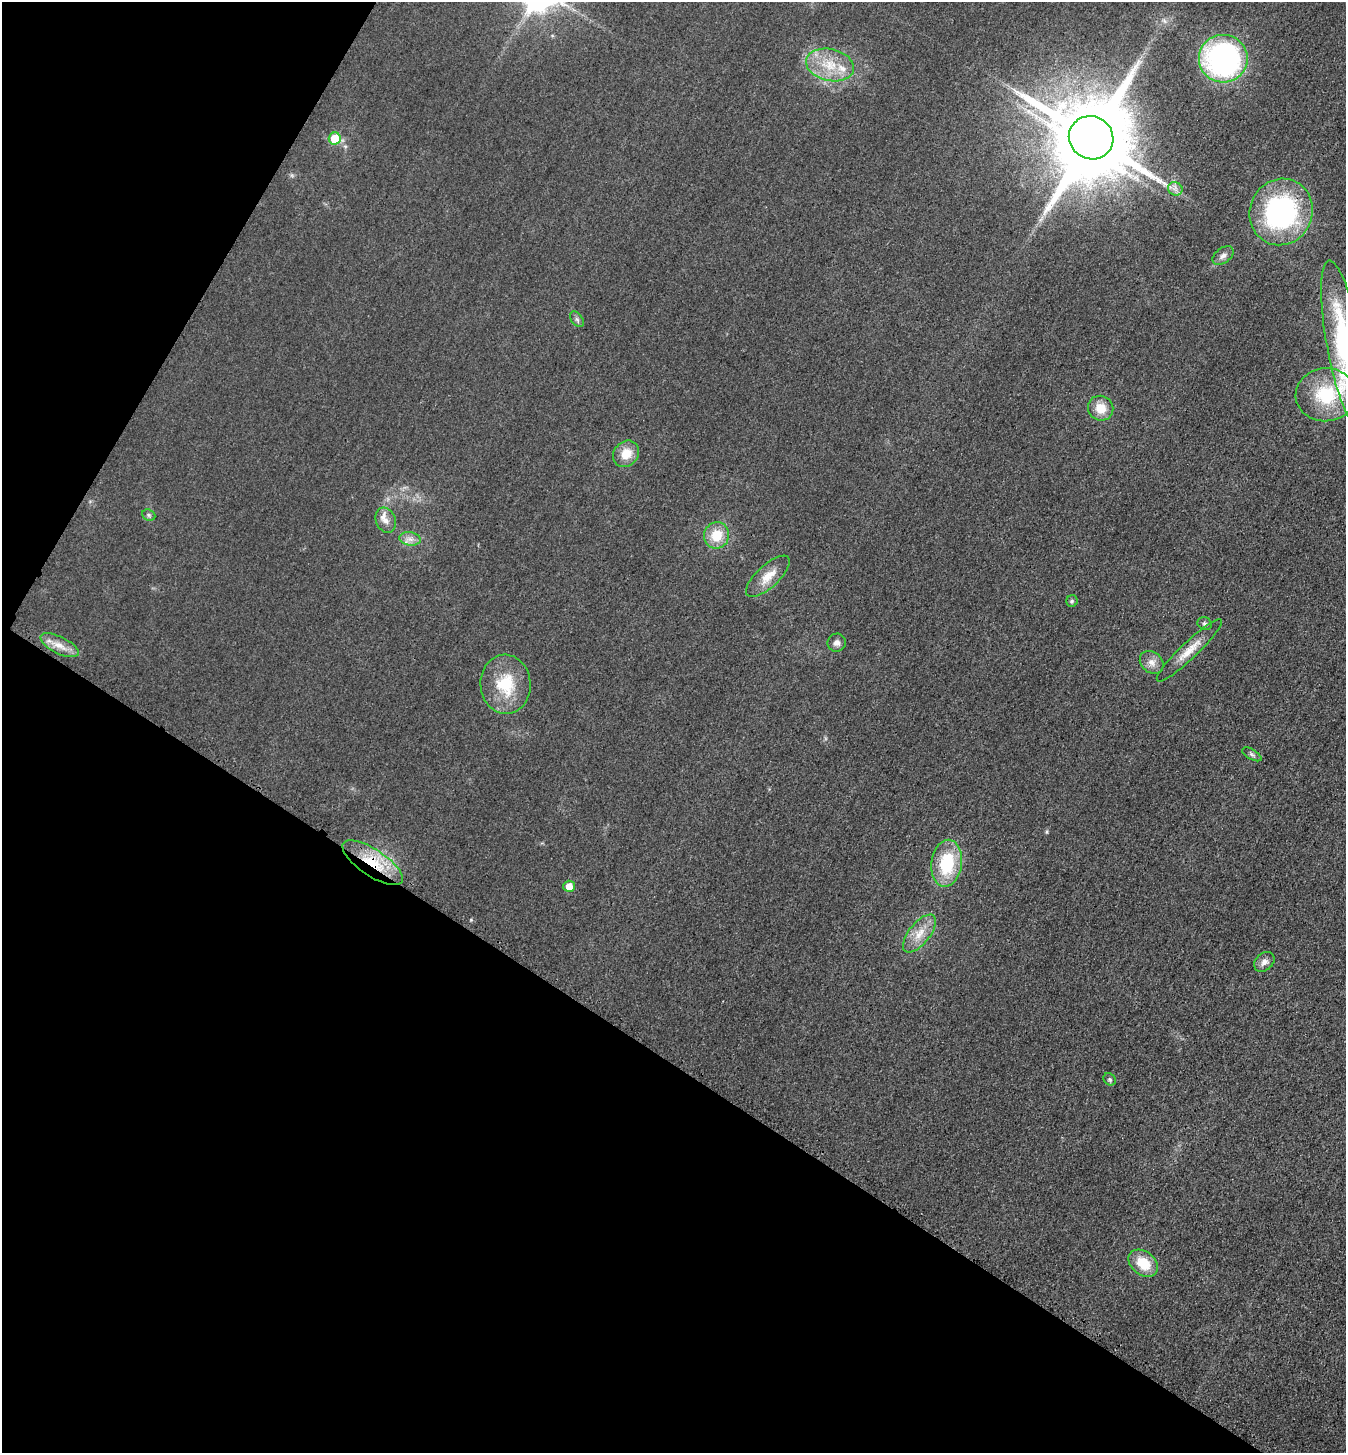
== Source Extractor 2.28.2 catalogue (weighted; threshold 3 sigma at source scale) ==
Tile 9 of 4 x 4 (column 1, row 3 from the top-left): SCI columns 168-1511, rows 1471-2921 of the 5850 x 5845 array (HDU 1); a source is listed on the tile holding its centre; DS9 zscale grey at full resolution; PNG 1348 x 1455 px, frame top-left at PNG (2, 2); each listed source drawn as its Kron ellipse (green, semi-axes under 4 px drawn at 4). Shown black and unused: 33% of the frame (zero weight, under 3 of 4 exposures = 2% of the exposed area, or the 3 px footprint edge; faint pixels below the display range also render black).
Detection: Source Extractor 2.28.2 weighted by HDU 2 'WHT'; one run over the whole footprint, this tile lists its part. Background 0.0192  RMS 0.0054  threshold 0.0243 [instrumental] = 3 sigma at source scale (4.5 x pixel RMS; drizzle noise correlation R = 1.50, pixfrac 1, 0.05/0.05 arcsec/px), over >= 5 px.
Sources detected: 35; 1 inside a brighter object's white glare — neither listed nor drawn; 2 inside a brighter listed object's ellipse — not listed separately; the other 32 listed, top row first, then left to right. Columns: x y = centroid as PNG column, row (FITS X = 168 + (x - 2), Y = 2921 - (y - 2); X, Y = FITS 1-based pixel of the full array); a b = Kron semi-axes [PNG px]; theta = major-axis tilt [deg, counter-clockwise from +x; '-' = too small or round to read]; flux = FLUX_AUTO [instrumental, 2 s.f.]
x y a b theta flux
1223 59 24 24 - 150
830 65 24 16 -12 16
1091 138 22 21 - 7100
335 139 6 6 - 17
1175 189 7 6 - 2.2
1281 212 33 31 68 94
1223 255 12 7 37 2.6
577 319 9 5 -54 1.3
1344 343 84 17 -80 71
1326 395 30 26 5 31
1101 408 13 12 - 8.6
626 454 14 12 49 9
149 515 7 5 -23 1.1
386 520 13 10 -70 4.4
716 535 13 12 - 12
410 539 11 6 -8 2.9
768 576 28 11 43 8.6
1072 601 6 5 - 0.94
1205 624 7 6 - 1.4
837 643 9 9 - 2.3
59 645 21 8 -26 6.2
1189 650 44 8 44 9.4
1152 662 13 10 -41 4.2
506 684 29 25 -87 24
1252 754 11 5 -30 1.3
373 863 35 13 -34 23
947 863 23 15 82 29
569 886 5 5 - 5.5
919 933 23 10 51 8.6
1264 962 11 8 42 2.9
1110 1079 7 5 -47 1.1
1143 1263 16 11 -39 13
Overlapping masked pixels (flux is a lower limit): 3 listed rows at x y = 1223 59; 1281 212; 373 863
Isophote crosses this tile's border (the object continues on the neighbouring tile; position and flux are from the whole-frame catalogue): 1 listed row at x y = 1344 343